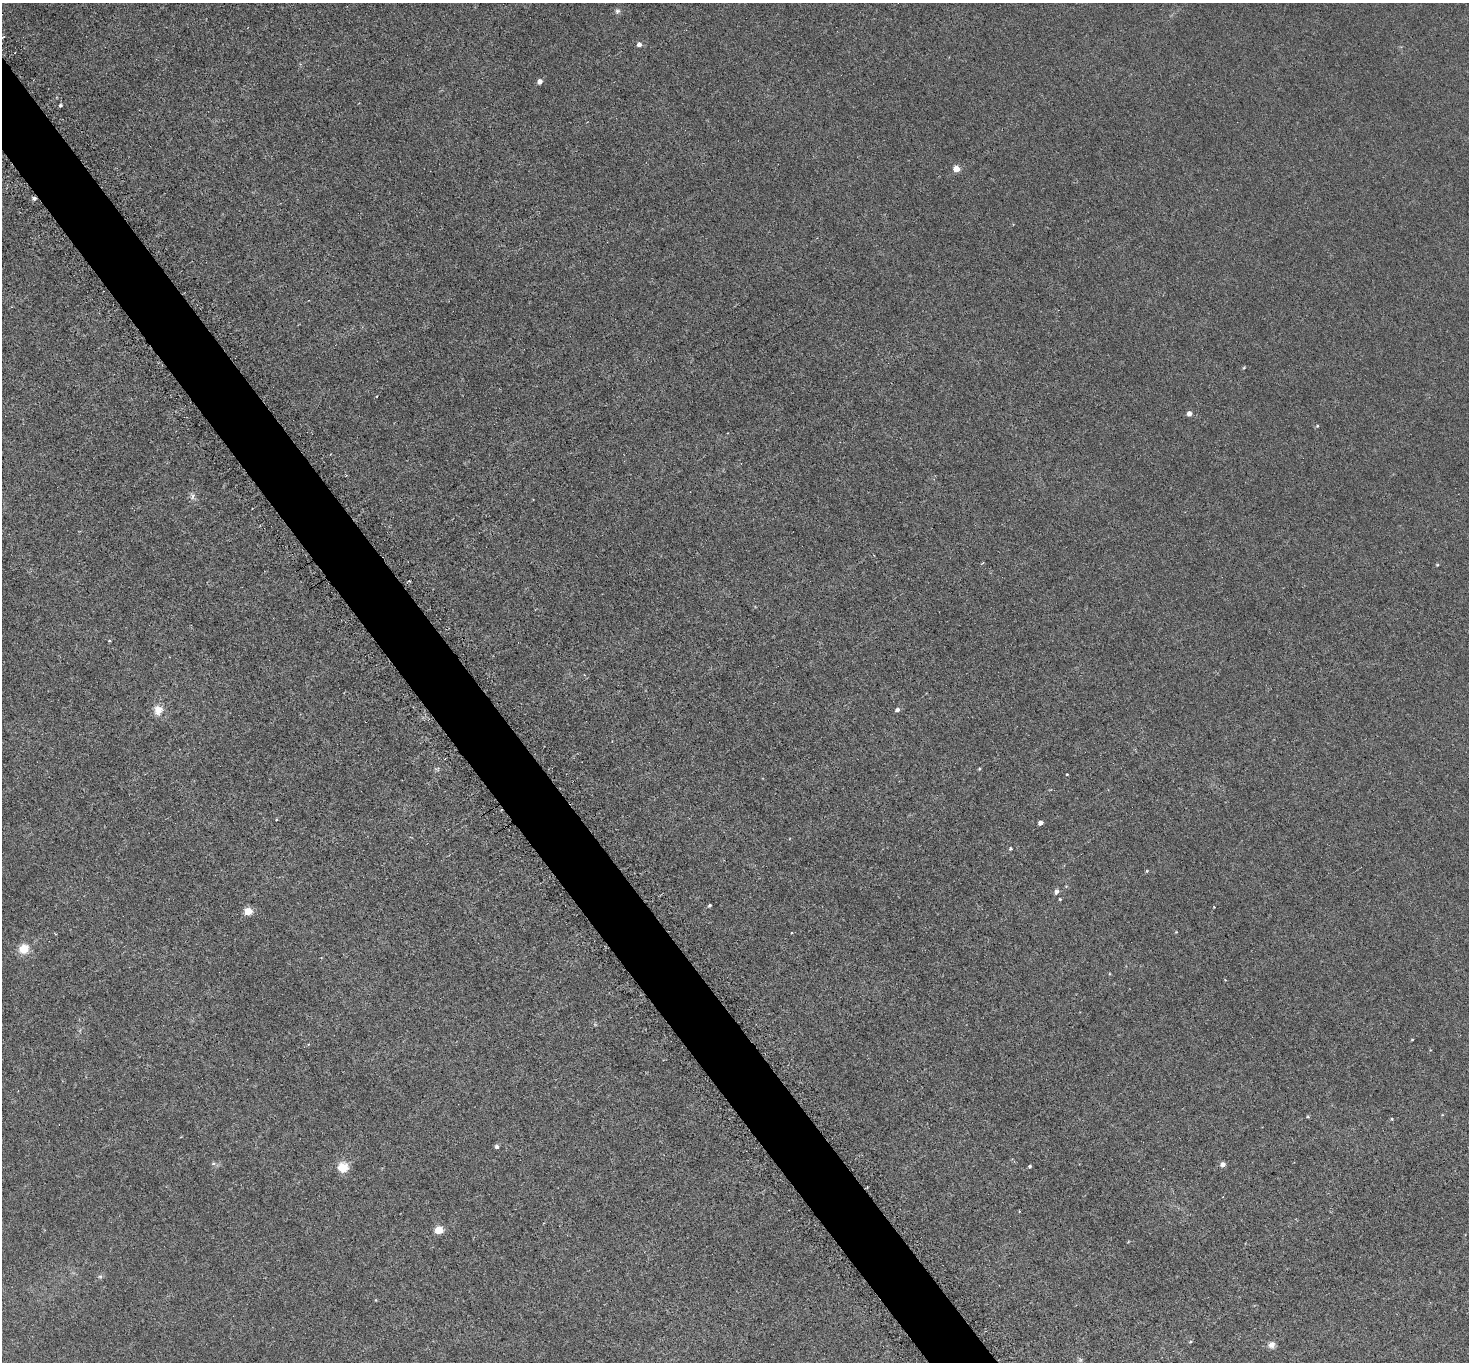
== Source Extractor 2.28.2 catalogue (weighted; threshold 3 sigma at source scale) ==
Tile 11 of 4 x 4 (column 3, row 3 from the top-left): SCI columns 2976-4442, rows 1683-3042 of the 5951 x 5944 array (HDU 1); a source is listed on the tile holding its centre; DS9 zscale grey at full resolution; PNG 1471 x 1364 px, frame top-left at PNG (2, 3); no overlay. Shown black and unused: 4% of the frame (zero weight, under 3 of 6 exposures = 3% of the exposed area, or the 3 px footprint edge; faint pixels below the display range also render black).
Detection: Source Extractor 2.28.2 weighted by HDU 2 'WHT'; one run over the whole footprint, this tile lists its part. Background 0.0103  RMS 0.0032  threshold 0.0132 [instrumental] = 3 sigma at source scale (4.09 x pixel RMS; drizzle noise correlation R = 1.36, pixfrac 0.8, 0.05/0.05 arcsec/px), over >= 5 px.
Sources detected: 50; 1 too faint to see at this stretch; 1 cosmic-ray / hot-pixel residue — not listed; the other 48 listed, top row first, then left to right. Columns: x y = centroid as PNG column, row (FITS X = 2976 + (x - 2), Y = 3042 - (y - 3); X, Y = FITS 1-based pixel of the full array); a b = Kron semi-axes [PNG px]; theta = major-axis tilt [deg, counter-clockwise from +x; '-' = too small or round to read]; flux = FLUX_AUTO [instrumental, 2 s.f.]
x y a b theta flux
617 11 8 7 - 0.79
3 37 4 2 - 0.43
639 44 5 4 - 1.6
540 82 5 4 - 1.6
61 105 4 4 - 0.66
956 169 5 5 - 4.7
34 199 5 4 - 0.94
1244 368 5 4 - 0.32
1189 413 5 4 - 1.8
1317 426 4 3 - 0.31
192 497 10 5 77 0.98
533 500 3 2 - 0.17
1437 565 3 3 - 0.32
409 581 3 2 - 0.31
109 641 3 3 - 0.24
158 710 13 11 -83 3.2
897 710 5 4 - 0.91
979 768 4 3 - 0.3
1067 774 3 2 - 0.25
276 820 4 3 - 0.24
1040 823 4 4 - 1.5
1011 848 4 4 - 0.46
1147 871 4 4 - 0.3
1066 886 4 4 - 0.29
1056 892 8 5 73 0.85
1060 899 3 3 - 0.33
710 905 4 3 - 0.6
1214 907 3 3 - 0.26
248 912 5 5 - 9.5
1176 932 4 4 - 0.24
24 949 11 10 - 4.7
1225 980 4 3 - 0.22
1412 1040 3 2 - 0.24
1308 1117 5 3 - 0.3
1392 1119 4 3 - 0.34
497 1147 4 4 - 0.86
213 1163 7 5 19 0.59
1223 1164 5 5 - 1.6
1029 1166 4 3 - 0.71
343 1167 5 5 - 19
1019 1211 4 2 - 0.19
438 1230 5 5 - 10
1128 1242 5 3 - 0.22
100 1276 8 6 39 0.65
376 1300 5 3 - 0.23
1190 1342 5 3 - 0.34
1272 1345 8 8 - 1.5
1080 1360 6 6 - 0.56
Overlapping masked pixels (flux is a lower limit): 1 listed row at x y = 34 199